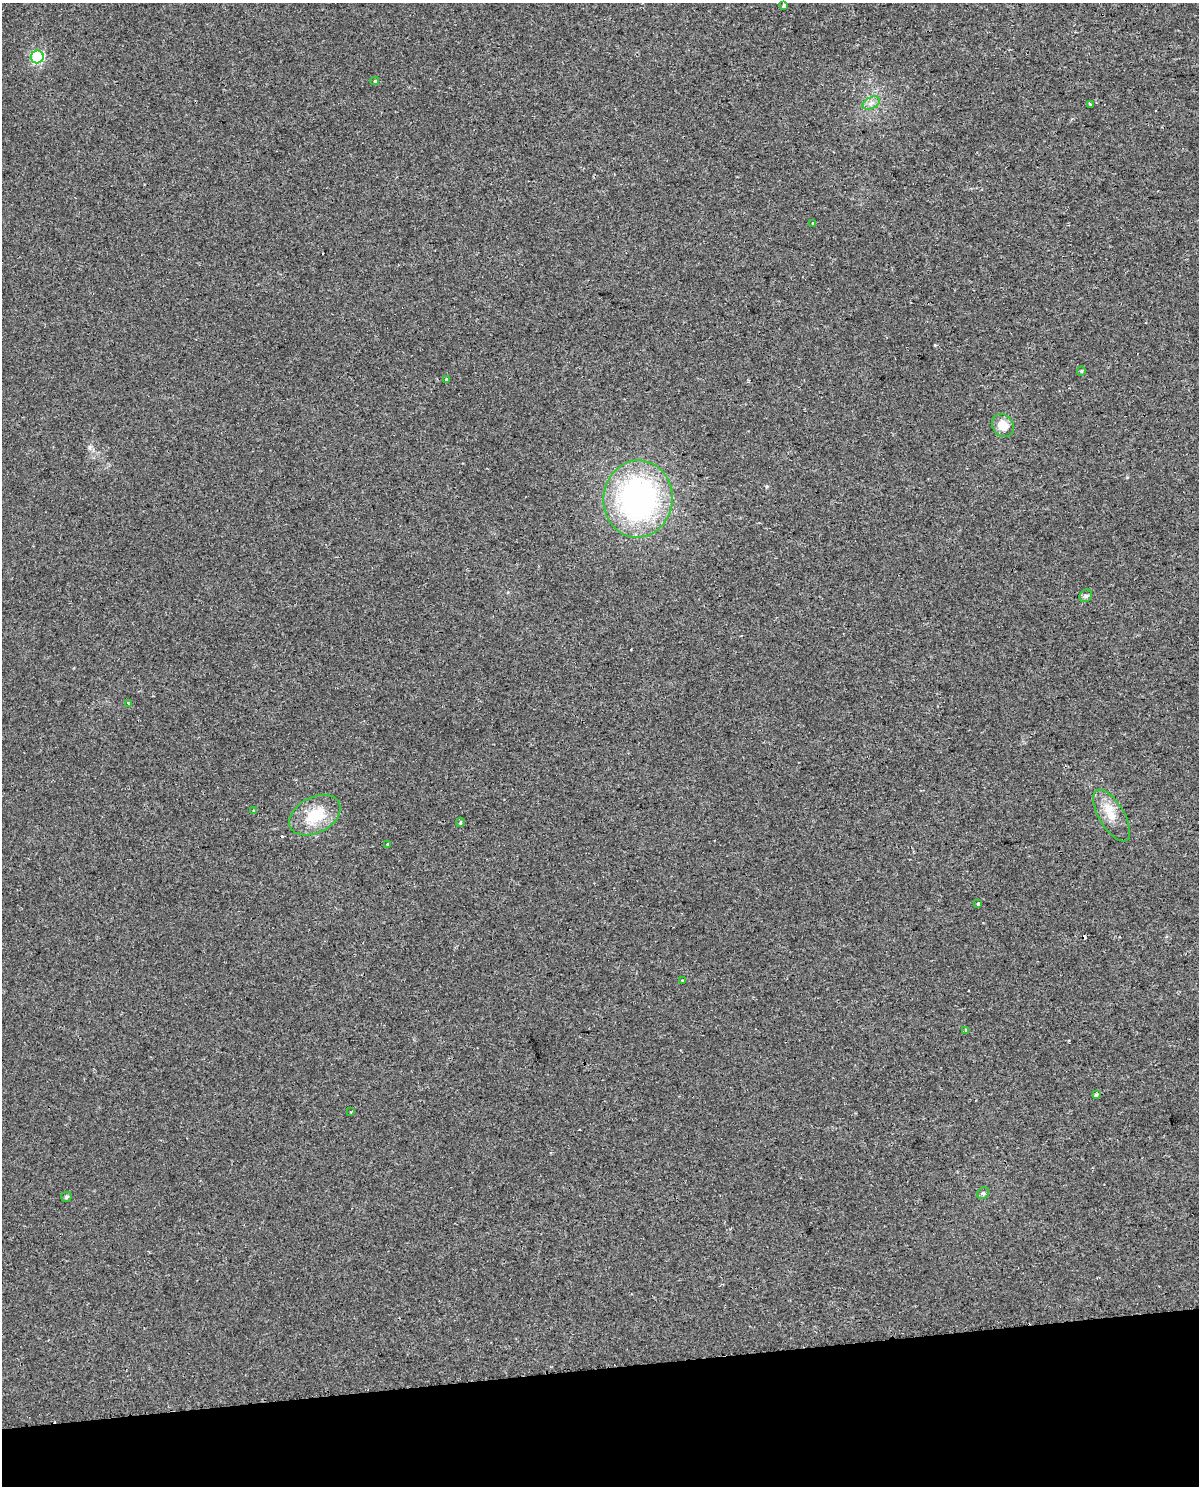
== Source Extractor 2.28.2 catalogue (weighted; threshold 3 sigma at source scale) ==
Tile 10 of 4 x 3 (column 2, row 3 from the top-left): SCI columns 1253-2449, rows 35-1518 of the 4897 x 4562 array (HDU 1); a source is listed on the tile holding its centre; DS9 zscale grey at full resolution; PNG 1201 x 1488 px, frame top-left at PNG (2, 3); each listed source drawn as its Kron ellipse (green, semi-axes under 4 px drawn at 4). Shown black and unused: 8% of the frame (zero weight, under 2 of 3 exposures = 3% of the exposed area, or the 3 px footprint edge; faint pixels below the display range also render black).
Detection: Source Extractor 2.28.2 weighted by HDU 2 'WHT'; one run over the whole footprint, this tile lists its part. Background 0.00594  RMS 0.003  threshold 0.0137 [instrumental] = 3 sigma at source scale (4.5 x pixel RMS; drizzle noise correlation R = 1.50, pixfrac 1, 0.0396/0.0396 arcsec/px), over >= 5 px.
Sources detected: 28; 4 cosmic-ray / hot-pixel residue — neither listed nor drawn; the other 24 listed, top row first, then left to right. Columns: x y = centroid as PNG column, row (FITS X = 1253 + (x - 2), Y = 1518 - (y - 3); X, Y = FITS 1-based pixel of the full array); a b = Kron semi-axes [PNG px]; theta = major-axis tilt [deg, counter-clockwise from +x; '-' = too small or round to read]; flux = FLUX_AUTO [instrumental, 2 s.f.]
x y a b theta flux
784 5 4 3 - 1.8
37 57 6 6 - 36
375 81 4 3 - 0.45
871 103 9 6 26 1.3
1090 104 3 3 - 0.68
813 223 3 3 - 0.64
1081 371 5 4 - 0.36
447 379 3 3 - 0.7
1003 426 12 10 -49 4.7
638 499 38 34 85 81
1086 596 7 5 44 0.67
128 703 3 3 - 1.1
254 811 3 3 - 0.37
315 815 27 18 28 11
1112 816 29 12 -59 5.7
460 822 4 4 - 0.43
387 844 4 2 - 0.34
978 904 3 3 - 0.88
682 980 4 2 - 0.25
966 1030 3 3 - 0.43
1096 1095 4 3 - 1.1
350 1112 3 3 - 0.32
983 1193 6 5 - 0.6
66 1197 5 5 - 0.54